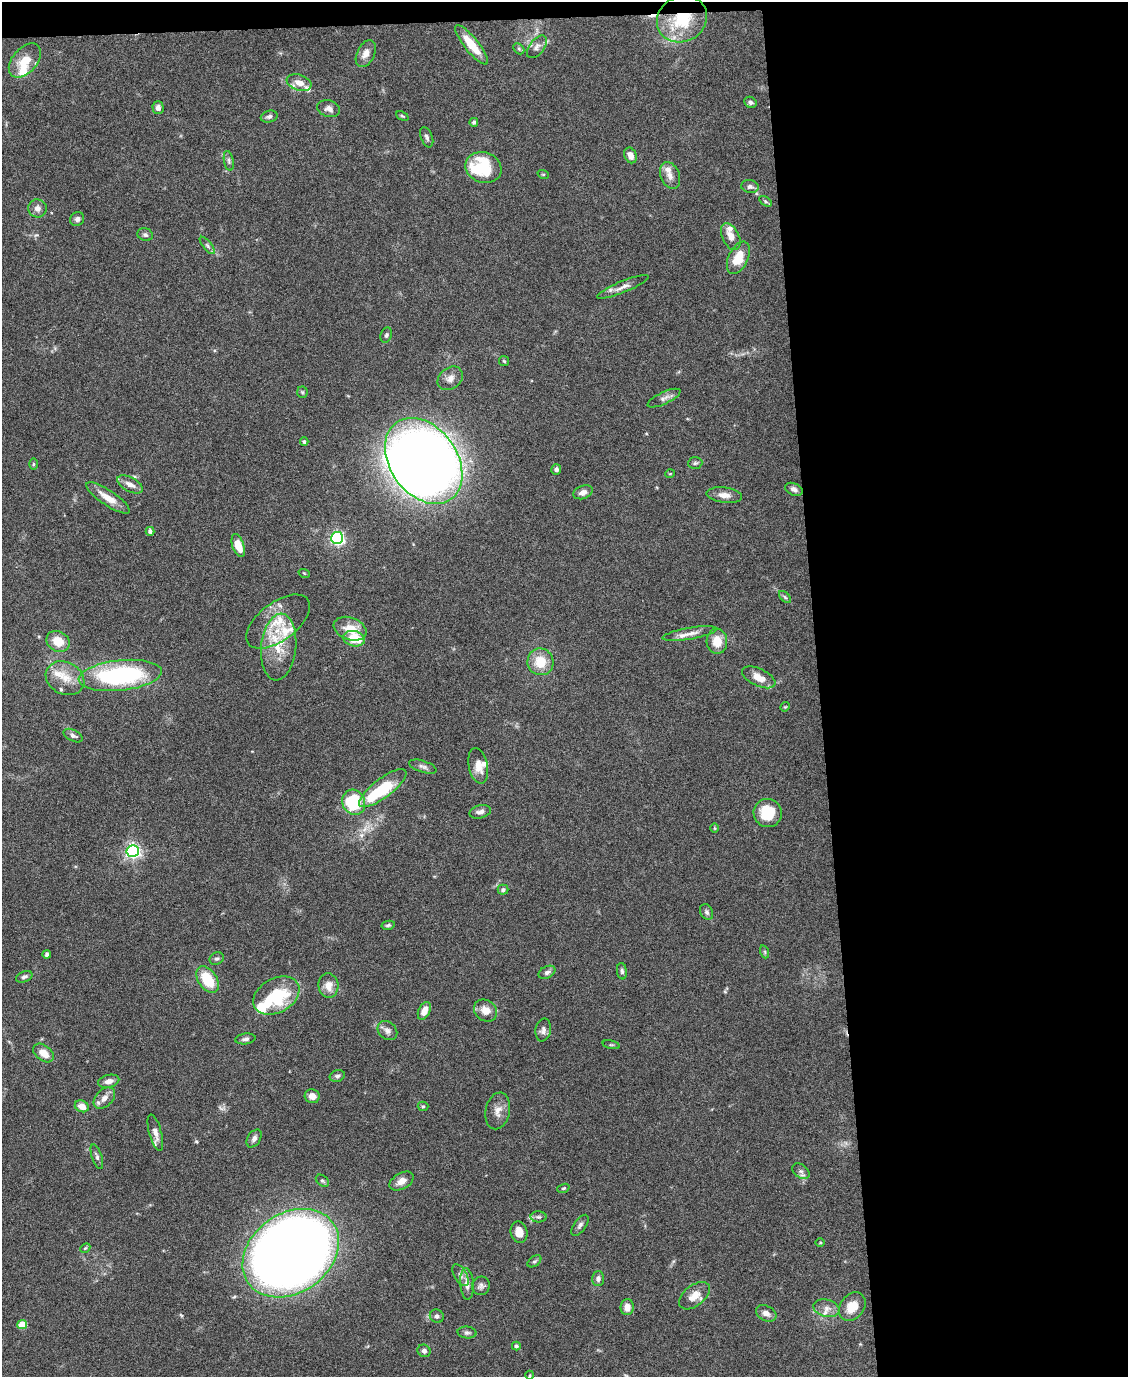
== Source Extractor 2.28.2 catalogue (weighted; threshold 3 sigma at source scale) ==
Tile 4 of 4 x 3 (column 4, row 1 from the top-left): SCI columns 3382-4507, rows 2979-4353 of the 4507 x 4480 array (HDU 1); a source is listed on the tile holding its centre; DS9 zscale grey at full resolution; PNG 1130 x 1379 px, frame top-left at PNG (2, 2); each listed source drawn as its Kron ellipse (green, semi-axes under 4 px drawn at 4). Shown black and unused: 29% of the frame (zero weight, under 4 of 8 exposures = <1% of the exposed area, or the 3 px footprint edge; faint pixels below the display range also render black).
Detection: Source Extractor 2.28.2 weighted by HDU 2 'WHT'; one run over the whole footprint, this tile lists its part. Background 0.0544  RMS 0.0038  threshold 0.0155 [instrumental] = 3 sigma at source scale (4.09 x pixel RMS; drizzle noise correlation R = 1.36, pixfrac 0.8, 0.05/0.05 arcsec/px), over >= 5 px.
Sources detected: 142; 5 inside a brighter object's white glare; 1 cosmic-ray / hot-pixel residue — neither listed nor drawn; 11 inside a brighter listed object's ellipse — not listed separately; the other 125 listed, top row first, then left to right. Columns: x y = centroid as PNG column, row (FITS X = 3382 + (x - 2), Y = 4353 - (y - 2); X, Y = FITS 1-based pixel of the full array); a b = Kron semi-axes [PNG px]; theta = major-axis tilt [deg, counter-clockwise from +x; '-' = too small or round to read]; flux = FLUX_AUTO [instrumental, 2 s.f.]
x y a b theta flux
682 19 26 22 29 17
471 45 24 7 -51 8.1
537 47 13 7 52 1.9
519 49 6 4 -46 0.64
366 54 14 8 64 2.8
25 61 20 12 49 7.9
299 83 13 8 -19 3.2
750 102 6 5 - 1.1
158 108 6 5 - 1.8
329 109 11 8 -15 1.8
402 116 6 4 -25 0.48
269 117 8 5 16 1
474 122 4 4 - 0.76
427 137 10 5 -68 1.1
630 155 8 6 -67 2.1
229 161 10 4 -79 0.84
483 167 18 15 -19 14
543 174 6 3 -18 0.35
670 175 14 9 -68 2.5
750 187 9 6 -10 1.3
765 201 7 4 -32 0.57
37 208 9 9 - 2.1
77 219 7 7 - 1.1
145 235 8 6 -17 0.95
731 237 14 8 -65 2.9
207 245 11 4 -50 0.95
738 258 17 9 64 7.5
623 287 28 5 22 2.5
386 335 8 5 70 0.78
504 361 5 5 - 0.54
450 378 14 10 37 2.6
302 392 5 5 - 0.54
664 398 18 6 25 1.7
304 442 4 4 - 0.58
424 461 47 33 -54 510
695 463 7 6 - 0.73
33 464 6 4 90 0.43
556 469 5 5 - 1
670 474 5 3 - 0.26
130 484 14 7 -28 2.5
794 489 9 6 -23 1.4
583 492 10 6 20 1.8
724 495 18 7 -7 2.7
108 498 26 7 -34 4.8
150 531 4 4 - 0.87
337 538 6 6 - 82
238 546 12 6 -71 5.2
304 573 6 3 -18 0.33
785 597 7 4 -45 0.62
278 622 37 19 37 12
350 629 17 11 -19 5.9
690 634 27 6 10 3.1
354 639 11 7 -12 8.3
58 641 12 10 -31 5.8
717 641 12 10 -85 5.4
279 647 33 17 84 12
540 662 13 13 - 7.5
120 675 42 15 6 54
759 677 18 8 -25 4.6
65 678 20 16 -28 6.6
785 707 5 4 - 0.33
73 736 10 5 -27 1.2
478 766 18 9 -78 3.7
423 767 14 5 -18 1.3
383 788 29 9 37 20
354 802 13 11 -64 23
480 812 11 6 14 1.4
768 813 14 14 - 11
715 828 5 3 - 0.31
133 851 6 6 - 110
503 890 5 5 - 0.89
707 912 8 6 -65 0.95
388 925 7 4 12 0.58
765 952 6 4 -72 0.51
47 955 4 3 - 0.71
217 959 7 6 - 0.76
622 971 8 5 -82 0.78
547 972 9 6 28 1
24 977 8 5 22 0.95
208 980 15 9 -55 11
328 986 12 10 -83 3.6
276 996 25 17 29 21
424 1011 9 5 64 3.5
485 1011 12 10 -39 3.8
543 1030 11 7 80 1.5
387 1031 11 8 -42 1.7
245 1039 10 5 8 1.1
611 1045 8 3 -12 0.52
44 1053 12 7 -37 4.3
337 1076 7 5 17 0.86
109 1081 11 6 14 2.2
312 1096 7 7 - 2.7
104 1098 12 8 44 2.5
82 1106 7 5 -21 3.1
423 1106 5 4 - 0.48
498 1111 18 12 78 3.3
155 1133 19 6 -75 2.2
254 1139 10 6 57 1.4
97 1157 13 5 -72 1.1
801 1171 9 6 -39 1.2
322 1181 7 5 -40 0.61
402 1181 13 8 30 3
563 1188 6 4 19 0.46
539 1217 8 5 0 0.87
580 1225 12 6 54 1.1
519 1232 11 8 -77 3.5
820 1243 5 3 - 0.32
85 1248 5 4 - 0.47
291 1253 52 39 36 810
534 1261 8 5 36 0.65
461 1275 12 6 -60 1.3
598 1279 7 6 - 1.4
467 1284 16 6 -86 2.5
481 1286 9 8 - 1.3
694 1296 18 10 38 4.2
627 1307 8 6 85 2.5
852 1307 16 11 53 5.5
826 1308 13 8 -15 2.3
766 1313 11 7 -28 1.9
437 1316 7 6 - 1.1
22 1324 5 4 - 8.3
467 1333 9 6 -4 0.96
516 1346 4 4 - 0.71
424 1351 7 6 - 1
530 1375 4 3 - 0.27
Overlapping masked pixels (flux is a lower limit): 1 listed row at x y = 682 19